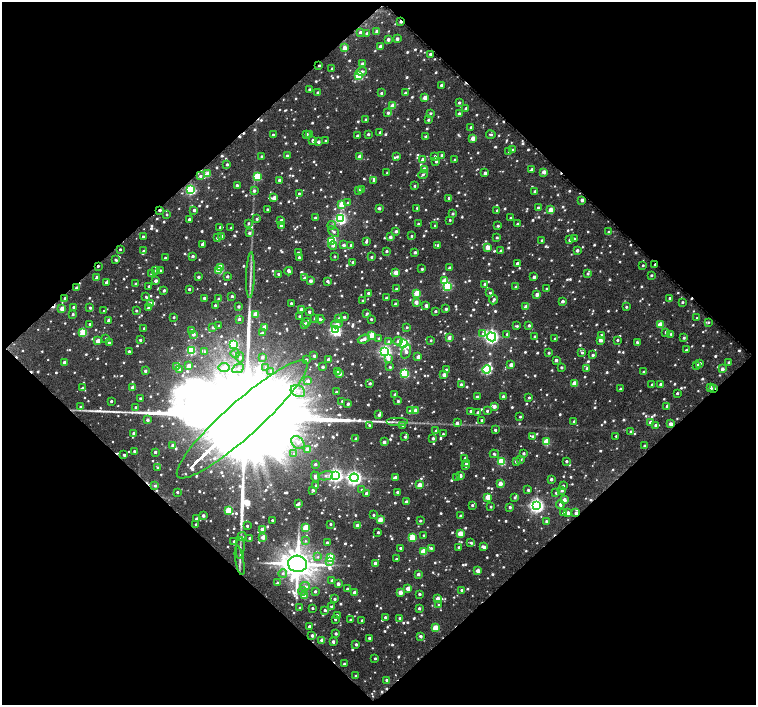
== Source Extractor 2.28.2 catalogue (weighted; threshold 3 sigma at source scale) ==
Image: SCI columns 8-1515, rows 53-1458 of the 1522 x 1519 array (HDU 1 of 3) = the unmasked area's bounding box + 8 px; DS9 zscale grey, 2 x 2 block average (1 PNG px = mean of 2 x 2 image px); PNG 758 x 707 px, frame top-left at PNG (2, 2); each listed source drawn as its Kron ellipse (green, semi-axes under 4 px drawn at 4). Shown black and unused: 51% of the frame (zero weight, under 4 of 7 exposures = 3% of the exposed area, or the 3 px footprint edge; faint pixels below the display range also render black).
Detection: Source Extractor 2.28.2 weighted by HDU 2 'WHT'. Background 0.0581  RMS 0.0086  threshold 0.0353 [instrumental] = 3 sigma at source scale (4.09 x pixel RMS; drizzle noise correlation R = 1.36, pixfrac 0.8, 0.0396/0.0396 arcsec/px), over >= 5 px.
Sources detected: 1255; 22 too faint to see at this stretch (2 x 2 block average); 14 cosmic-ray / hot-pixel residue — neither listed nor drawn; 2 coinciding with a brighter row at this scale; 20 inside a brighter listed object's ellipse — not listed separately; of the other 1197, all 500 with FLUX_AUTO >= 3.19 (the completeness limit of this list) listed and drawn (697 fainter detections not listed), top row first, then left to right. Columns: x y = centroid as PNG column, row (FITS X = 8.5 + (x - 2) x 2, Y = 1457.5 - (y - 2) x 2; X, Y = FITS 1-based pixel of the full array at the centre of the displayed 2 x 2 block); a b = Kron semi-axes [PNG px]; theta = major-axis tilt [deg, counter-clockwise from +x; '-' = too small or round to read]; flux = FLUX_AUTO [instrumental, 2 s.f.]
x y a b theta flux
401 21 2 2 - 15
377 31 2 2 - 16
360 32 3 3 - 5
367 33 2 2 - 5.2
388 39 2 2 - 12
397 39 2 2 - 8.6
380 47 2 2 - 13
345 48 3 2 - 25
430 54 2 2 - 6
363 64 3 2 - 16
319 66 2 2 - 3.3
332 69 3 2 - 3.6
362 71 5 4 - 7.4
359 76 3 3 - 120
441 85 2 2 - 7.6
309 89 3 2 - 5.1
318 93 2 2 - 5
381 93 3 2 - 4
405 93 2 2 - 9
425 98 3 2 - 27
459 103 2 2 - 4.9
392 106 3 3 - 41
466 108 3 2 - 4.7
388 113 3 2 - 5.4
430 113 3 2 - 3.3
459 114 2 2 - 11
366 120 2 2 - 4.6
428 120 2 2 - 4.3
471 127 2 2 - 4.5
380 132 2 2 - 4.7
306 134 2 2 - 8.5
310 134 3 3 - 3.8
368 134 2 2 - 4.9
273 135 2 2 - 5.5
491 135 4 3 - 3.4
357 136 2 2 - 3.8
426 137 2 2 - 6.2
473 138 3 2 - 30
313 140 3 3 - 6.5
325 141 3 2 - 3.6
318 142 2 2 - 7
513 150 4 3 - 3.6
509 151 2 2 - 4.7
442 155 2 2 - 5.9
261 156 2 2 - 4.8
287 156 2 2 - 5.1
359 157 2 2 - 24
397 157 3 2 - 3.4
435 157 3 3 - 5.7
423 160 3 2 - 19
455 160 2 2 - 4.2
436 162 3 2 - 3.7
227 164 2 2 - 4.3
424 169 3 3 - 30
532 169 3 2 - 7.8
544 172 2 2 - 22
387 173 2 2 - 3.5
485 173 2 2 - 10
207 174 3 3 - 46
423 174 5 3 - 3.7
200 176 3 3 - 5
257 177 3 3 - 100
279 180 2 2 - 6.7
374 181 3 2 - 4.4
237 185 4 2 - 4.5
414 186 3 3 - 3.2
190 190 3 3 - 280
359 190 3 3 - 7.3
362 190 2 2 - 8.4
254 191 3 3 - 5.6
535 192 2 2 - 8.5
299 193 2 2 - 3.2
274 198 3 2 - 21
449 198 3 2 - 6
582 200 2 2 - 11
348 203 3 3 - 4.2
342 204 3 3 - 66
379 208 3 2 - 6.6
417 208 2 2 - 4.4
538 208 3 2 - 5.3
267 209 2 2 - 3.3
160 210 2 2 - 6.9
194 210 2 2 - 6.6
551 210 3 3 - 34
497 211 2 2 - 7.8
453 214 2 2 - 4.8
167 215 2 2 - 3.3
315 218 3 2 - 4.2
511 218 2 2 - 4.9
189 219 2 2 - 7.9
257 219 4 3 - 4
340 219 4 3 - 330
450 220 3 2 - 3.3
281 221 4 2 - 15
248 223 3 3 - 3.9
418 224 2 2 - 4
517 224 2 2 - 4.7
332 225 4 3 - 3.9
281 226 2 2 - 10
435 226 2 2 - 3.3
498 226 2 2 - 4
220 227 3 3 - 3.7
231 228 2 2 - 3.3
396 231 3 2 - 6.6
334 232 6 3 -39 5.6
609 232 4 3 - 4.2
249 233 3 3 - 6.5
143 236 2 2 - 4.1
221 236 2 2 - 8.9
411 236 3 2 - 3.4
390 237 3 2 - 8.4
497 237 2 2 - 3.8
217 238 2 2 - 4.8
574 239 3 2 - 3.5
569 240 3 3 - 4.5
332 241 4 3 - 160
366 241 4 2 - 5.2
542 241 2 2 - 5.4
202 244 2 2 - 5.9
333 245 4 4 - 6.3
344 245 3 2 - 7.5
351 245 2 2 - 5.1
438 245 2 2 - 5
487 247 3 3 - 28
120 249 2 2 - 3.5
577 250 2 2 - 8
144 251 2 2 - 6.5
387 251 2 2 - 4.2
501 251 2 2 - 5.2
415 252 2 2 - 6.2
298 253 2 2 - 5.7
193 256 2 2 - 7.1
334 256 2 2 - 3.2
371 257 2 2 - 4.3
165 258 2 2 - 4.3
299 258 3 2 - 6.2
116 260 3 2 - 3.9
353 262 3 2 - 4.9
517 263 3 2 - 4.3
655 264 2 2 - 4.8
643 265 2 2 - 3.2
98 266 2 2 - 4.2
220 268 3 3 - 61
450 268 2 2 - 10
422 269 2 2 - 4.1
160 270 3 2 - 3.2
219 270 3 3 - 74
155 271 3 3 - 3.9
289 271 4 2 - 11
395 273 3 2 - 27
151 274 3 2 - 4.9
278 274 2 2 - 6.6
588 274 3 2 - 4.2
250 275 23 3 88 15
651 275 2 2 - 3.8
227 276 2 2 - 5.3
198 277 2 2 - 6.8
534 277 2 2 - 7.6
97 278 4 3 - 15
305 278 3 3 - 6.6
156 281 2 2 - 8.9
310 281 2 2 - 13
327 281 3 3 - 5.6
445 281 3 3 - 65
106 282 3 2 - 6.6
136 284 2 2 - 4.3
485 284 3 2 - 11
149 286 2 2 - 3.7
448 286 3 3 - 120
516 287 2 2 - 5.8
76 288 2 2 - 6.4
189 289 2 2 - 5
396 289 2 2 - 4.1
547 289 2 2 - 5.3
164 290 3 2 - 4.6
368 293 2 2 - 5.8
416 293 3 3 - 48
490 293 3 2 - 3.8
537 294 2 2 - 14
232 296 2 2 - 5.8
146 297 3 2 - 3.6
65 298 2 2 - 3.6
204 298 3 2 - 6.8
386 298 2 2 - 4.5
669 298 3 2 - 3.7
219 299 2 2 - 11
363 300 3 2 - 3.5
494 300 5 2 - 4.7
562 301 2 2 - 7.5
416 302 2 2 - 21
682 302 2 2 - 3.5
291 303 2 2 - 3.6
151 304 3 3 - 10
395 304 2 2 - 5
215 305 2 2 - 3.9
238 306 2 2 - 5.6
426 306 2 2 - 12
74 307 2 2 - 6
526 307 2 2 - 20
626 307 2 2 - 3.6
90 308 3 3 - 5.2
149 308 2 2 - 8.1
62 309 3 2 - 29
301 309 2 2 - 8.8
446 309 2 2 - 5
104 311 2 2 - 3.6
136 311 2 2 - 4
435 311 2 2 - 4.1
309 312 2 2 - 6.6
73 314 2 2 - 5
256 314 3 3 - 42
367 314 3 2 - 4.3
299 316 2 2 - 4
174 317 2 2 - 3.6
344 317 3 2 - 5.1
315 318 2 2 - 4.6
697 318 2 2 - 6.2
239 319 2 2 - 4.8
320 319 4 3 - 5.5
339 319 3 2 - 20
371 319 2 2 - 4.1
109 321 4 2 - 15
306 322 4 3 - 4
708 322 4 3 - 3.2
90 324 2 2 - 3.7
304 324 2 2 - 11
337 324 6 4 12 9.2
529 325 2 2 - 6.7
660 325 3 3 - 52
219 326 3 2 - 4
517 326 4 2 - 3.9
213 327 2 2 - 4.3
264 327 3 2 - 19
407 327 2 2 - 3.7
144 328 2 2 - 3.9
192 330 2 2 - 12
335 330 4 4 - 360
83 332 3 3 - 93
666 332 2 2 - 7.8
262 333 3 2 - 5.8
193 334 2 2 - 10
483 334 4 4 - 3.4
507 334 3 3 - 4.4
671 334 3 3 - 4.9
371 335 3 3 - 54
601 335 3 3 - 6.4
491 337 5 4 - 670
535 337 2 2 - 5.1
106 338 2 2 - 4.1
449 338 2 2 - 14
684 338 3 2 - 3.9
364 339 6 2 19 11
379 339 3 2 - 4.1
555 339 2 2 - 5.3
140 340 2 2 - 5.1
431 340 2 2 - 3.4
600 340 2 2 - 16
617 340 3 3 - 3.6
98 341 3 2 - 29
398 341 4 4 - 7.7
389 342 3 3 - 5.7
637 342 2 2 - 4.6
109 343 3 2 - 5.2
403 343 4 4 - 230
233 344 3 3 - 170
191 350 3 3 - 170
686 350 2 2 - 4.1
129 351 2 2 - 5.1
205 352 3 3 - 3.8
385 352 4 4 - 470
406 352 7 5 74 12
549 353 2 2 - 4.4
582 353 3 3 - 4
235 354 4 4 - 8.1
593 355 3 3 - 5.3
314 356 2 2 - 6.4
240 357 5 4 - 5.8
262 357 3 3 - 5.5
418 357 3 2 - 11
388 359 4 3 - 11
306 360 3 3 - 4.3
328 360 2 2 - 9.3
556 360 2 2 - 8.7
729 362 3 2 - 4.4
64 363 4 2 - 14
700 363 3 2 - 4.5
511 365 2 2 - 14
697 365 2 2 - 7.6
189 366 3 2 - 14
177 367 3 3 - 30
323 367 2 2 - 5.8
390 367 3 2 - 3.9
561 367 2 2 - 5
224 368 5 4 - 14
238 368 6 4 25 6.7
266 368 3 3 - 4.3
486 369 4 4 - 220
587 369 3 2 - 11
722 369 3 2 - 9.1
180 370 3 3 - 5.4
446 370 3 2 - 6.6
145 371 2 2 - 6.1
271 371 4 4 - 5.5
338 371 3 2 - 3.9
644 372 2 2 - 8.7
404 373 3 3 - 170
339 374 2 2 - 18
444 375 3 3 - 11
308 381 3 3 - 8.2
370 383 2 2 - 4.9
574 383 3 3 - 44
661 384 2 2 - 11
461 385 2 2 - 9.5
652 385 2 2 - 5.8
133 387 2 2 - 13
710 387 3 3 - 9.9
83 388 3 2 - 4.4
713 388 2 2 - 6.4
620 389 3 2 - 4.2
298 391 7 5 -28 12
336 392 2 2 - 3.2
677 393 2 2 - 4.3
395 395 2 2 - 8.8
477 397 3 2 - 4.4
503 397 2 2 - 12
140 398 2 2 - 4.7
529 398 2 2 - 4.1
111 401 2 2 - 4.6
342 401 3 3 - 3.4
398 401 2 2 - 4.4
348 404 2 2 - 6.8
494 406 3 3 - 14
667 406 3 2 - 6.6
80 407 3 3 - 3.3
136 407 3 2 - 3.4
410 411 3 3 - 7.1
415 411 3 3 - 32
470 411 2 2 - 4.4
487 411 2 2 - 4.4
478 413 2 2 - 11
379 414 4 2 - 7.9
520 417 2 2 - 3.2
242 419 86 17 42 300000
147 420 2 2 - 8.1
482 420 2 2 - 6.2
574 421 2 2 - 4.3
398 422 11 2 0 7
651 422 3 2 - 20
457 423 3 3 - 7.3
670 424 2 2 - 17
369 425 3 3 - 3.5
403 425 4 3 - 6.7
655 425 3 3 - 5.2
495 430 2 2 - 4.5
436 431 3 2 - 7.9
631 432 3 3 - 5.6
133 433 2 2 - 6.4
443 434 2 2 - 3.6
533 436 3 2 - 5.1
616 436 2 2 - 3.6
405 437 2 2 - 4.9
433 438 2 2 - 6.2
356 439 2 2 - 7.5
384 442 3 2 - 10
546 442 3 3 - 76
298 443 7 5 -44 12
173 445 2 2 - 11
644 446 2 2 - 3.7
308 449 3 3 - 26
134 451 2 2 - 3.9
155 452 2 2 - 5.5
523 453 2 2 - 5.8
294 454 4 4 - 5.7
494 454 4 3 - 3.6
124 455 2 2 - 4.7
465 458 3 2 - 3.8
521 459 3 2 - 3.4
501 461 3 3 - 120
566 461 2 2 - 5.1
516 462 2 2 - 6.7
466 463 2 2 - 5.5
315 464 3 3 - 4.6
466 466 2 2 - 3.5
158 468 3 2 - 6.2
326 476 7 4 12 6.8
335 476 4 4 - 560
460 476 2 2 - 12
315 477 5 3 - 8.4
395 477 4 2 - 9.8
354 478 4 4 - 730
457 478 3 3 - 3.7
551 479 2 2 - 7.5
500 484 3 2 - 23
419 485 3 3 - 32
155 486 3 3 - 4.1
316 486 3 3 - 6.1
563 486 2 2 - 4
313 490 4 3 - 4.3
362 490 3 3 - 3.5
528 490 2 2 - 4.4
562 490 3 3 - 5.5
177 492 2 2 - 4.4
397 492 2 2 - 5.9
366 493 3 2 - 8.2
556 493 3 2 - 3.8
488 497 3 3 - 33
515 497 3 2 - 4.9
564 500 3 2 - 19
406 502 2 2 - 13
298 504 2 2 - 6.3
560 504 5 3 - 5.6
472 505 2 2 - 4.5
536 506 4 4 - 680
491 507 2 2 - 3.5
510 507 3 2 - 5.7
228 510 3 3 - 77
563 513 3 2 - 4.5
568 513 4 2 - 10
576 513 2 2 - 8.1
373 515 2 2 - 4
203 516 2 2 - 7.6
460 516 2 2 - 4.4
196 519 2 2 - 7.8
272 520 2 2 - 3.4
380 520 3 3 - 37
420 521 2 2 - 3.7
546 521 2 2 - 4.5
196 524 2 2 - 3.7
330 524 2 2 - 4.1
357 525 2 2 - 12
247 526 2 2 - 3.9
306 527 3 3 - 85
262 529 3 2 - 16
378 532 2 2 - 4.5
460 534 3 3 - 40
424 535 2 2 - 3.5
242 537 5 4 - 3.8
263 537 2 2 - 27
250 538 2 2 - 9.6
412 538 3 3 - 78
234 541 2 2 - 4
305 541 4 3 - 3.3
327 543 2 2 - 5.7
471 543 3 2 - 4.7
484 547 4 2 - 8.2
240 548 11 3 86 6.7
400 548 2 2 - 4.1
431 548 4 3 - 4.7
459 548 4 2 - 4.8
424 551 3 3 - 68
318 557 4 4 - 3.8
331 558 3 3 - 110
396 559 2 2 - 3.2
240 560 15 4 -80 9.3
330 561 4 3 - 8.9
375 563 3 2 - 10
297 564 9 8 - 5500
478 571 3 3 - 22
283 573 4 4 - 5.4
418 574 2 2 - 9.5
332 581 3 3 - 8.9
277 583 3 3 - 3.7
338 584 2 2 - 13
305 587 5 4 - 6.3
408 588 3 2 - 21
347 589 2 2 - 3.2
462 590 2 2 - 7.9
303 591 4 3 - 3.4
315 591 3 2 - 5.3
400 592 3 2 - 22
354 593 2 2 - 24
419 594 2 2 - 6.1
304 596 3 3 - 49
335 599 3 2 - 5.5
438 599 3 2 - 27
439 605 3 3 - 4.1
332 606 3 2 - 3.9
300 608 2 2 - 4.2
312 608 2 2 - 3.4
419 608 2 2 - 5.7
325 610 2 2 - 5.1
337 615 2 2 - 4.1
385 617 2 2 - 4.8
400 618 2 2 - 12
335 619 2 2 - 4.2
350 620 2 2 - 3.4
362 620 2 2 - 3.6
309 626 2 2 - 6.7
435 628 3 3 - 50
336 634 2 2 - 5.9
312 635 2 2 - 7.5
420 636 2 2 - 6.8
369 638 2 2 - 7.1
322 640 3 2 - 25
333 642 2 2 - 10
356 644 2 2 - 5.5
375 658 2 2 - 3.7
344 664 2 2 - 3.8
355 676 2 2 - 3.7
387 680 2 2 - 6.2
Overlapping masked pixels (flux is a lower limit): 10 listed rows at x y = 401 21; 319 66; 190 190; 160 210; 655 264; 98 266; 713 388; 242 419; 576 513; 297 564